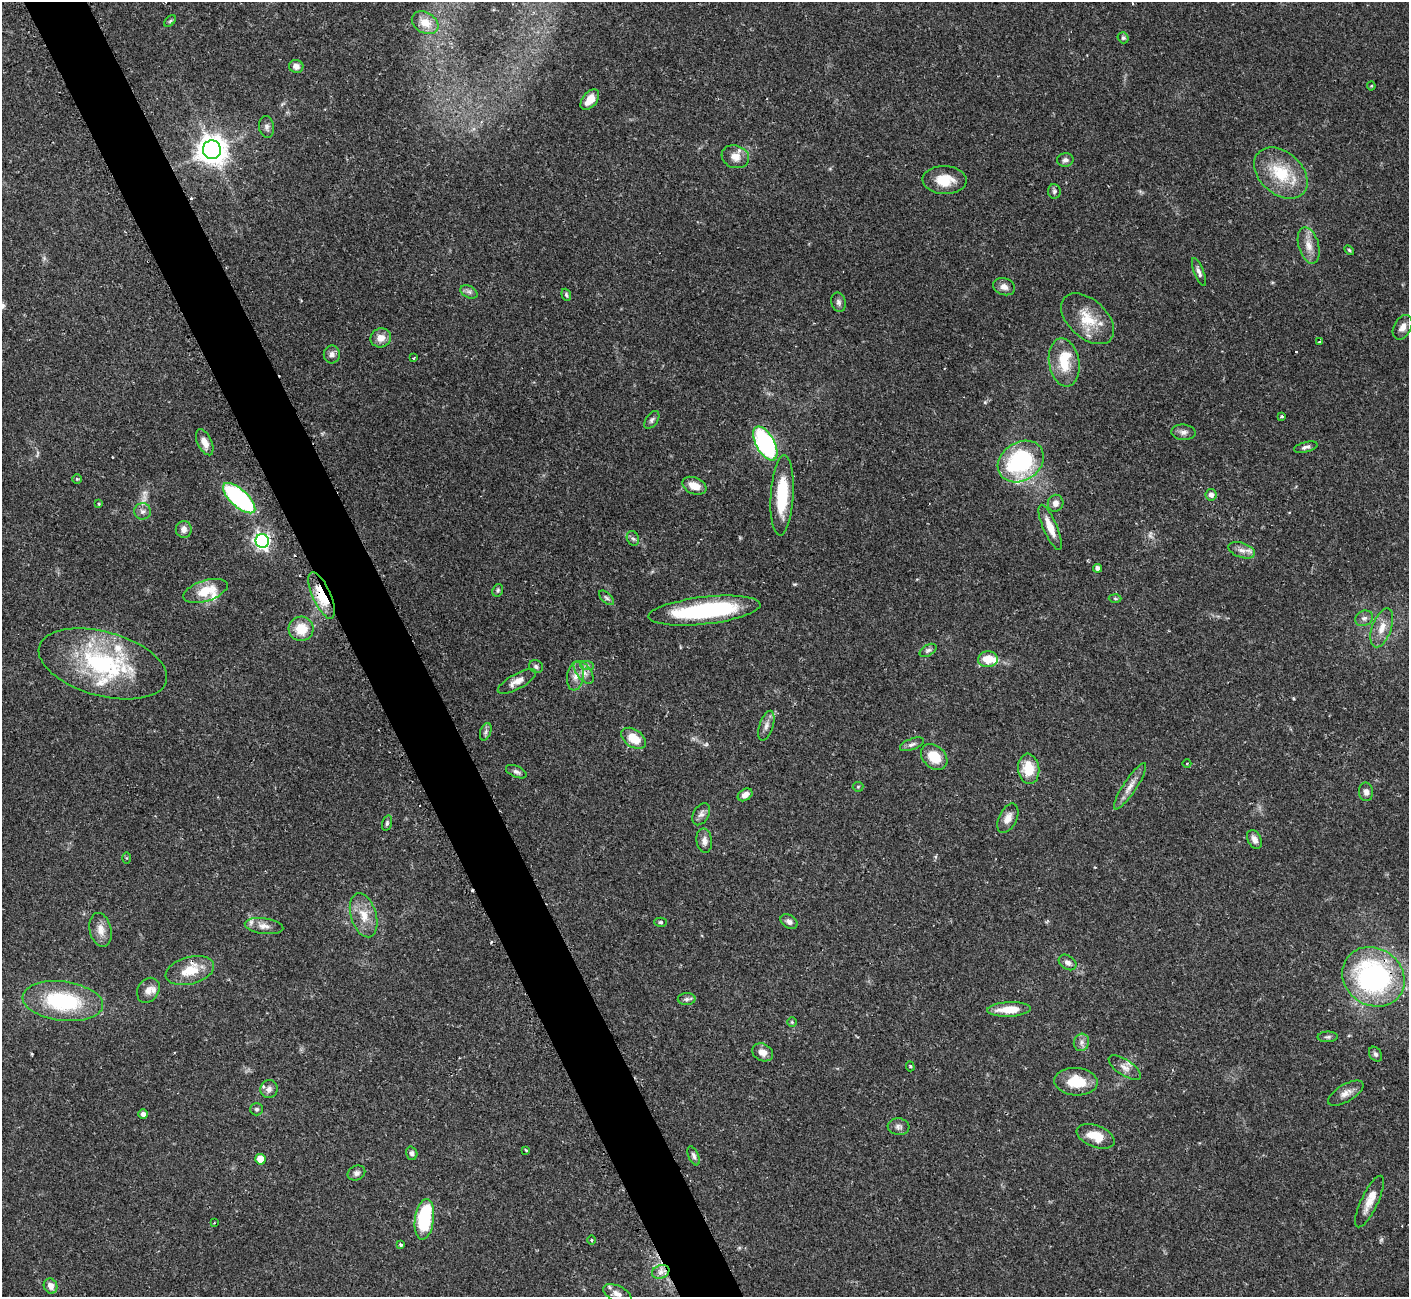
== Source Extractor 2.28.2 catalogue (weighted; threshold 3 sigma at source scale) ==
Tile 11 of 4 x 4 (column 3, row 3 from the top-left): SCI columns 2830-4236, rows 1466-2760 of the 5652 x 5640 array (HDU 1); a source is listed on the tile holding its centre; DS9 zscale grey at full resolution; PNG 1411 x 1299 px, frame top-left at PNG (2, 2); each listed source drawn as its Kron ellipse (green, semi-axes under 4 px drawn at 4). Shown black and unused: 4% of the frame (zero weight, under 2 of 3 exposures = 2% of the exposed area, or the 3 px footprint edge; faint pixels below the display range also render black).
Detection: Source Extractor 2.28.2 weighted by HDU 2 'WHT'; one run over the whole footprint, this tile lists its part. Background 0.135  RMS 0.005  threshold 0.0227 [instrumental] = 3 sigma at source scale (4.5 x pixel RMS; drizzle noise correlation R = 1.50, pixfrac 1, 0.05/0.05 arcsec/px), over >= 5 px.
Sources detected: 136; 2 too faint to see at this stretch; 2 inside a brighter object's white glare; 2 cosmic-ray / hot-pixel residue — neither listed nor drawn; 8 inside a brighter listed object's ellipse — not listed separately; the other 122 listed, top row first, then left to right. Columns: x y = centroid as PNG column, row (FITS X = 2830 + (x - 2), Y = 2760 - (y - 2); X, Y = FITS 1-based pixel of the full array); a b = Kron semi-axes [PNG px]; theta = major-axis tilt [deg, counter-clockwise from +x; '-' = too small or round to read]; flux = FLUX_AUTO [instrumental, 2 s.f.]
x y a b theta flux
170 21 7 4 45 0.82
425 23 14 10 -32 5.8
1123 38 6 5 - 0.93
296 66 7 6 - 2.5
1371 86 4 4 - 0.51
590 100 12 7 50 5.9
267 127 11 7 -79 1.9
212 150 9 9 - 680
735 157 14 11 -18 5.1
1065 160 8 7 - 1.6
1281 173 30 21 -41 22
945 180 22 14 -2 11
1054 191 7 6 - 1.2
1309 245 18 10 -74 5.7
1349 250 6 3 -45 0.63
1199 272 15 5 -69 2
1004 287 11 8 -21 3
469 292 9 6 -29 1.6
566 295 6 4 -70 0.88
838 302 10 7 -78 1.7
1088 319 31 19 -42 15
1402 327 13 8 62 3.3
381 338 10 9 - 4.2
1319 342 3 2 - 0.51
332 354 9 8 - 2.1
414 358 3 2 - 0.64
1064 362 24 15 -80 13
1282 417 3 3 - 1
652 420 10 5 54 1.4
1183 432 12 8 -5 2.3
205 442 14 7 -65 4
765 443 18 9 -61 74
1306 447 12 5 14 1.6
1021 461 24 19 32 53
77 479 5 5 - 0.67
694 486 13 8 -22 6.3
782 495 40 11 87 26
1211 495 6 5 - 2.4
239 498 20 8 -42 76
1056 503 8 7 - 2.7
98 504 3 2 - 0.54
143 511 8 8 - 2.1
1050 527 24 7 -67 7.2
184 529 8 8 - 2.6
633 538 7 6 - 1.3
262 541 7 6 - 180
1242 550 14 7 -19 3.2
1097 568 4 4 - 2.2
498 590 6 5 - 0.89
205 591 23 10 18 12
322 596 25 9 -66 17
607 598 9 5 -43 1.2
1115 598 6 4 -2 0.71
704 611 56 13 6 57
1364 618 9 7 23 2
1382 628 20 9 70 6.5
301 629 12 12 - 11
928 650 9 5 30 1.4
988 659 10 8 3 8.2
103 664 66 32 -15 66
587 666 7 4 -1 1.2
536 667 7 6 - 1.2
584 672 13 7 -52 3.3
575 676 14 8 82 4
517 681 21 7 29 4.5
766 726 15 7 72 2.9
486 732 9 5 71 1.4
634 738 13 8 -35 9.4
912 744 12 5 21 1.7
934 757 15 11 -43 12
1187 763 4 3 - 0.51
1029 769 15 10 -84 11
516 772 11 5 -23 1.6
1130 786 27 6 56 4.6
858 787 5 5 - 0.6
1366 792 9 7 -87 2.2
745 795 8 5 33 3.2
701 814 12 7 61 2.1
1008 818 16 8 63 4.3
387 823 8 4 75 1.1
1254 839 10 6 -64 2.4
704 841 12 8 -83 2.8
127 858 5 4 - 0.51
364 915 22 12 -73 8.7
660 922 6 4 1 0.77
789 922 9 6 -36 2.1
264 926 19 8 -7 4
100 930 17 11 -76 5.2
1068 962 9 7 -34 2.3
190 971 25 13 15 11
1373 977 32 28 -36 98
148 990 13 10 58 3.9
687 999 9 6 2 1.4
63 1001 40 19 -7 44
1009 1009 22 7 2 10
792 1022 5 5 - 0.66
1328 1037 10 5 1 1.2
1081 1042 9 7 74 2.2
763 1052 11 8 -28 3.5
1375 1054 8 6 -57 1.4
910 1066 5 4 - 0.71
1125 1068 19 8 -34 3.6
1076 1082 21 13 -3 14
269 1089 9 8 - 2.5
1346 1093 20 8 30 3.9
257 1109 6 6 - 1.1
143 1114 5 4 - 1.7
899 1127 11 8 -6 2
1096 1136 20 10 -21 9.2
526 1150 3 2 - 0.62
412 1153 7 5 -72 1.3
694 1156 10 5 -67 1.5
260 1159 5 5 - 9.4
356 1173 9 7 23 1.9
1369 1202 28 8 65 5.9
424 1219 20 9 82 36
214 1223 3 2 - 0.35
591 1240 5 3 - 0.5
401 1245 4 3 - 0.91
661 1272 9 6 21 2.5
51 1286 8 6 -63 3.1
617 1294 15 8 -25 3.1
Overlapping masked pixels (flux is a lower limit): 3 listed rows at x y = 322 596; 190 971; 1373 977